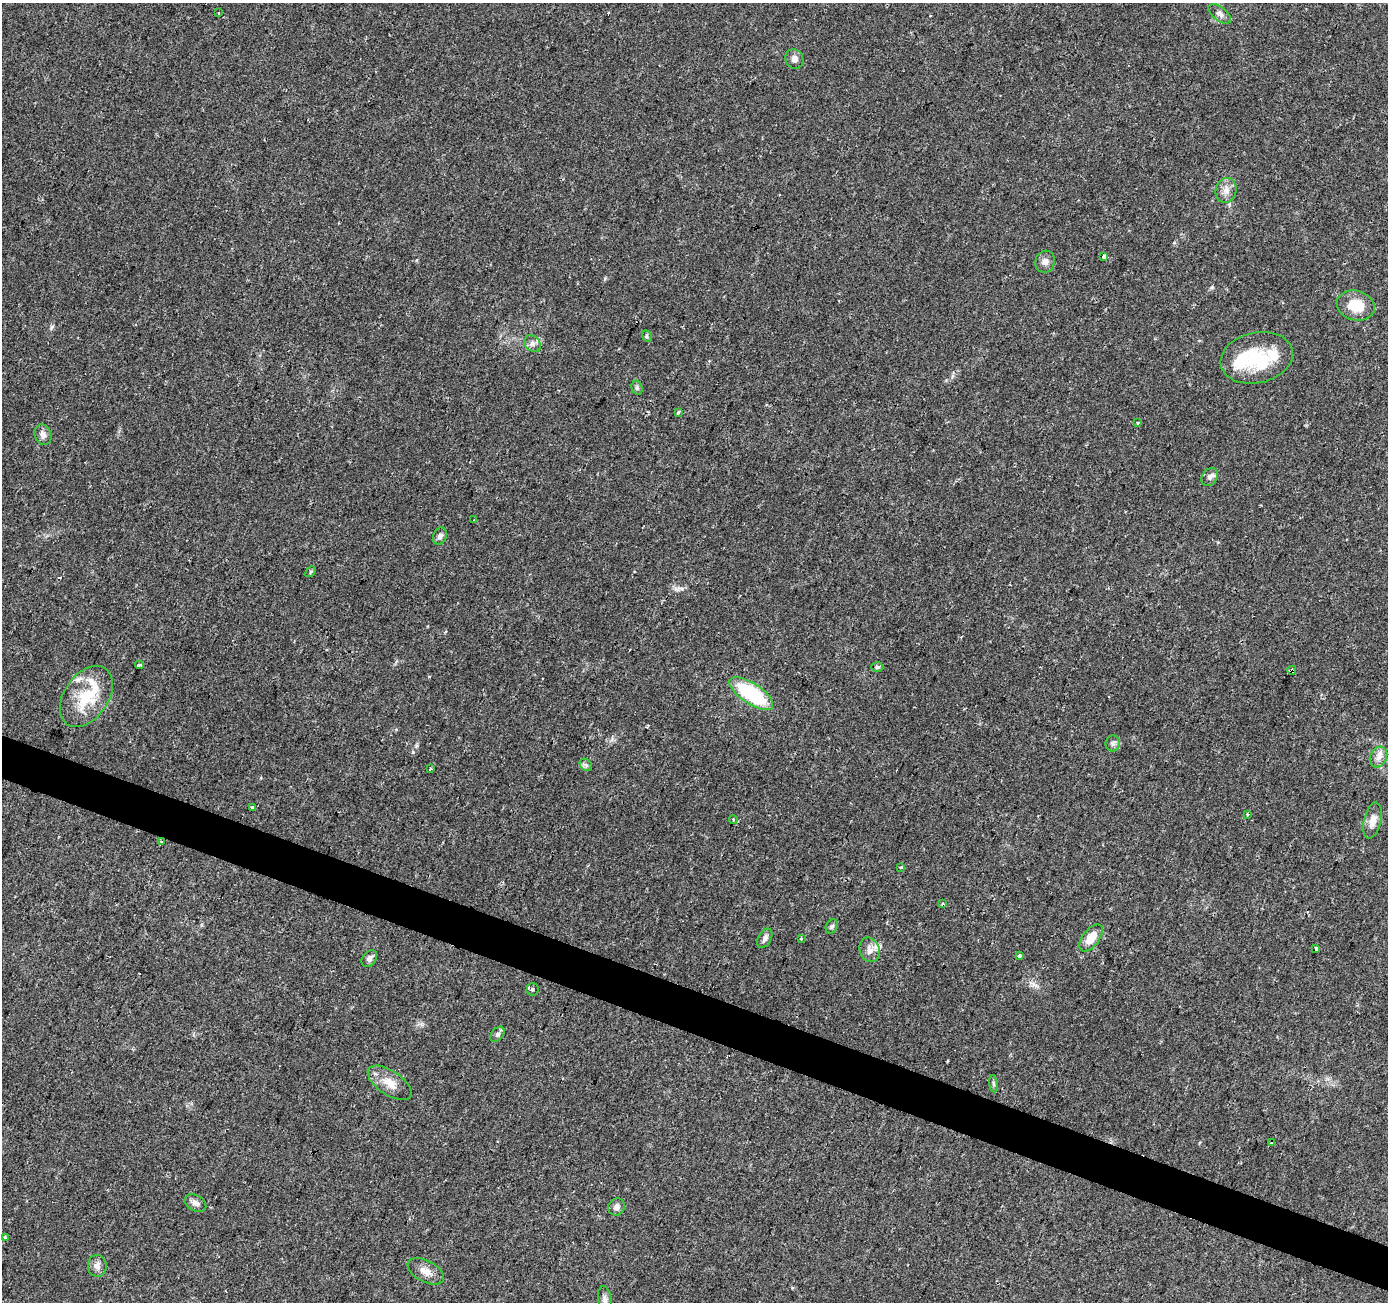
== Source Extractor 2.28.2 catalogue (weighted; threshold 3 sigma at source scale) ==
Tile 6 of 4 x 4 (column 2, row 2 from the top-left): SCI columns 1387-2772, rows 2810-4109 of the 5551 x 5684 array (HDU 1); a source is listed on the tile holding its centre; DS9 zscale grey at full resolution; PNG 1390 x 1304 px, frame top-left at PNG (2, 3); each listed source drawn as its Kron ellipse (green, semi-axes under 4 px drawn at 4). Shown black and unused: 3% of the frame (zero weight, under 2 of 3 exposures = <1% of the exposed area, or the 3 px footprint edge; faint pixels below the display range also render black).
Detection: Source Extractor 2.28.2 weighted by HDU 2 'WHT'; one run over the whole footprint, this tile lists its part. Background 0.0336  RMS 0.0034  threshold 0.0155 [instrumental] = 3 sigma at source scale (4.5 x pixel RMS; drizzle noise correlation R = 1.50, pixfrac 1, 0.0396/0.0396 arcsec/px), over >= 5 px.
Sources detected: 62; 1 inside a brighter object's white glare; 2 cosmic-ray / hot-pixel residue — neither listed nor drawn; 6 inside a brighter listed object's ellipse — not listed separately; the other 53 listed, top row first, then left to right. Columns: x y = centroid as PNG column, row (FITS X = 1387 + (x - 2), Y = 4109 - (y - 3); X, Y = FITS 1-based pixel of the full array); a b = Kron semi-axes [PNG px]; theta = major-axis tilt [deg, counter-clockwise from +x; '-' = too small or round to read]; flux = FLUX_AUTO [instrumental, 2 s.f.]
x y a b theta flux
219 13 3 2 - 0.25
1220 14 13 6 -37 1.6
794 59 10 9 - 1.9
1226 190 12 10 77 2.6
1104 256 4 3 - 1.7
1045 262 11 9 71 1.8
1356 306 19 14 -16 7.6
647 336 6 4 -64 0.57
532 344 9 7 -45 1.4
1257 358 36 25 13 16
637 388 7 5 -74 0.78
678 412 3 3 - 1.2
1138 423 4 3 - 0.32
43 435 11 8 -69 1.8
1209 477 10 7 57 1.2
474 520 2 2 - 0.25
440 536 9 6 65 1.3
311 572 6 4 46 0.45
139 665 4 3 - 1.7
877 667 6 5 - 0.6
1292 670 4 3 - 37
751 694 25 10 -34 27
86 696 34 22 55 15
1113 743 8 7 - 1.1
1378 757 11 8 63 2.1
586 765 7 5 -45 0.78
430 769 3 2 - 1.2
252 807 3 3 - 2.1
1247 814 3 3 - 0.49
733 819 4 3 - 0.32
1372 820 18 8 77 3.2
161 841 2 2 - 0.36
901 867 3 3 - 2
942 904 3 3 - 0.94
832 926 7 5 59 0.73
765 938 10 6 60 1.3
1091 938 15 8 51 5.2
801 939 3 3 - 0.37
1316 948 3 3 - 2.6
870 950 12 9 -69 2.5
1020 956 4 3 - 1.8
369 959 9 6 53 1.4
532 989 6 6 - 1
497 1034 9 6 51 0.97
390 1083 25 12 -34 5
993 1084 9 4 -81 0.68
1271 1143 3 3 - 1.6
195 1203 12 7 -31 1.7
616 1207 9 8 - 1.6
5 1238 3 3 - 0.77
97 1266 11 9 89 1.9
426 1271 20 10 -27 3.5
605 1299 13 6 -83 1.5
Overlapping masked pixels (flux is a lower limit): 2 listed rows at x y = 1292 670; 161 841
Isophote crosses this tile's border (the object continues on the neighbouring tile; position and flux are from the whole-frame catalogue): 1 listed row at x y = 605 1299